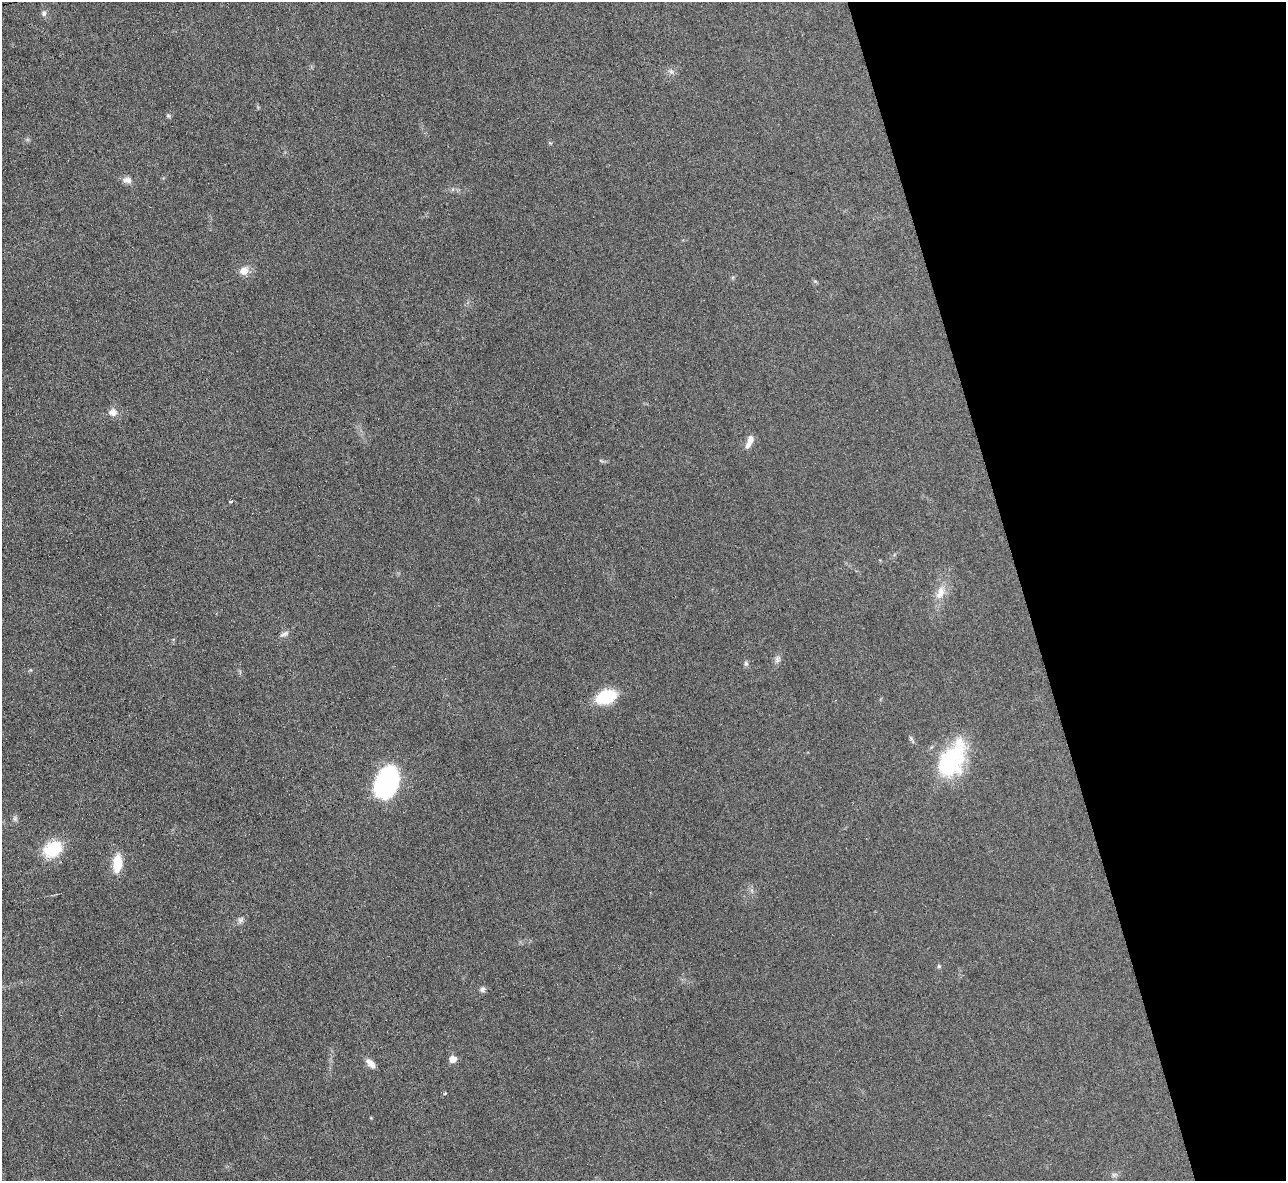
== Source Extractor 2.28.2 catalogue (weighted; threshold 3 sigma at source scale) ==
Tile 12 of 4 x 4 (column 4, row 3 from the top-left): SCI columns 3854-5137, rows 1323-2501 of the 5139 x 5124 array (HDU 1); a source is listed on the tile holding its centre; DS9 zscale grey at full resolution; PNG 1288 x 1183 px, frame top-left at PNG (2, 2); no overlay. Shown black and unused: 21% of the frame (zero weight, under 3 of 6 exposures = <1% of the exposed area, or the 3 px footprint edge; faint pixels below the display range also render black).
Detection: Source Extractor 2.28.2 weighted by HDU 2 'WHT'; one run over the whole footprint, this tile lists its part. Background 0.035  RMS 0.0039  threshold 0.0158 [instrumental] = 3 sigma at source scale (4.09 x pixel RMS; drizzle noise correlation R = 1.36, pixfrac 0.8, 0.05/0.05 arcsec/px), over >= 5 px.
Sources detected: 26; all 26 listed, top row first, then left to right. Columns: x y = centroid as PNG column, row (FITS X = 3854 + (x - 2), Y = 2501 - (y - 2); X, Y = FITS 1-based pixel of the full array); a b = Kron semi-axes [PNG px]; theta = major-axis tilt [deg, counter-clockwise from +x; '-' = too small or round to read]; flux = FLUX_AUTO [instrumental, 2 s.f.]
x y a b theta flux
44 13 8 6 67 1
671 72 7 4 -1 0.81
168 116 7 4 -1 0.51
127 180 12 8 -8 1.9
244 271 12 10 41 3.1
113 412 10 8 3 2.5
749 441 18 7 67 2.6
231 501 4 3 - 0.48
940 593 21 11 73 4.7
284 634 13 6 24 1.2
777 659 10 7 84 1.3
746 663 7 5 -68 0.75
606 697 17 11 19 19
911 740 11 4 -51 0.77
952 760 46 25 63 30
387 783 26 17 70 60
15 819 7 5 -46 0.75
53 849 20 14 27 15
117 863 18 9 85 8.6
240 920 11 5 49 1.1
939 966 5 5 - 0.58
482 989 7 7 - 0.94
453 1059 5 5 - 4.4
370 1063 13 6 -47 2.4
445 1093 4 3 - 0.28
1114 1174 7 4 18 0.69